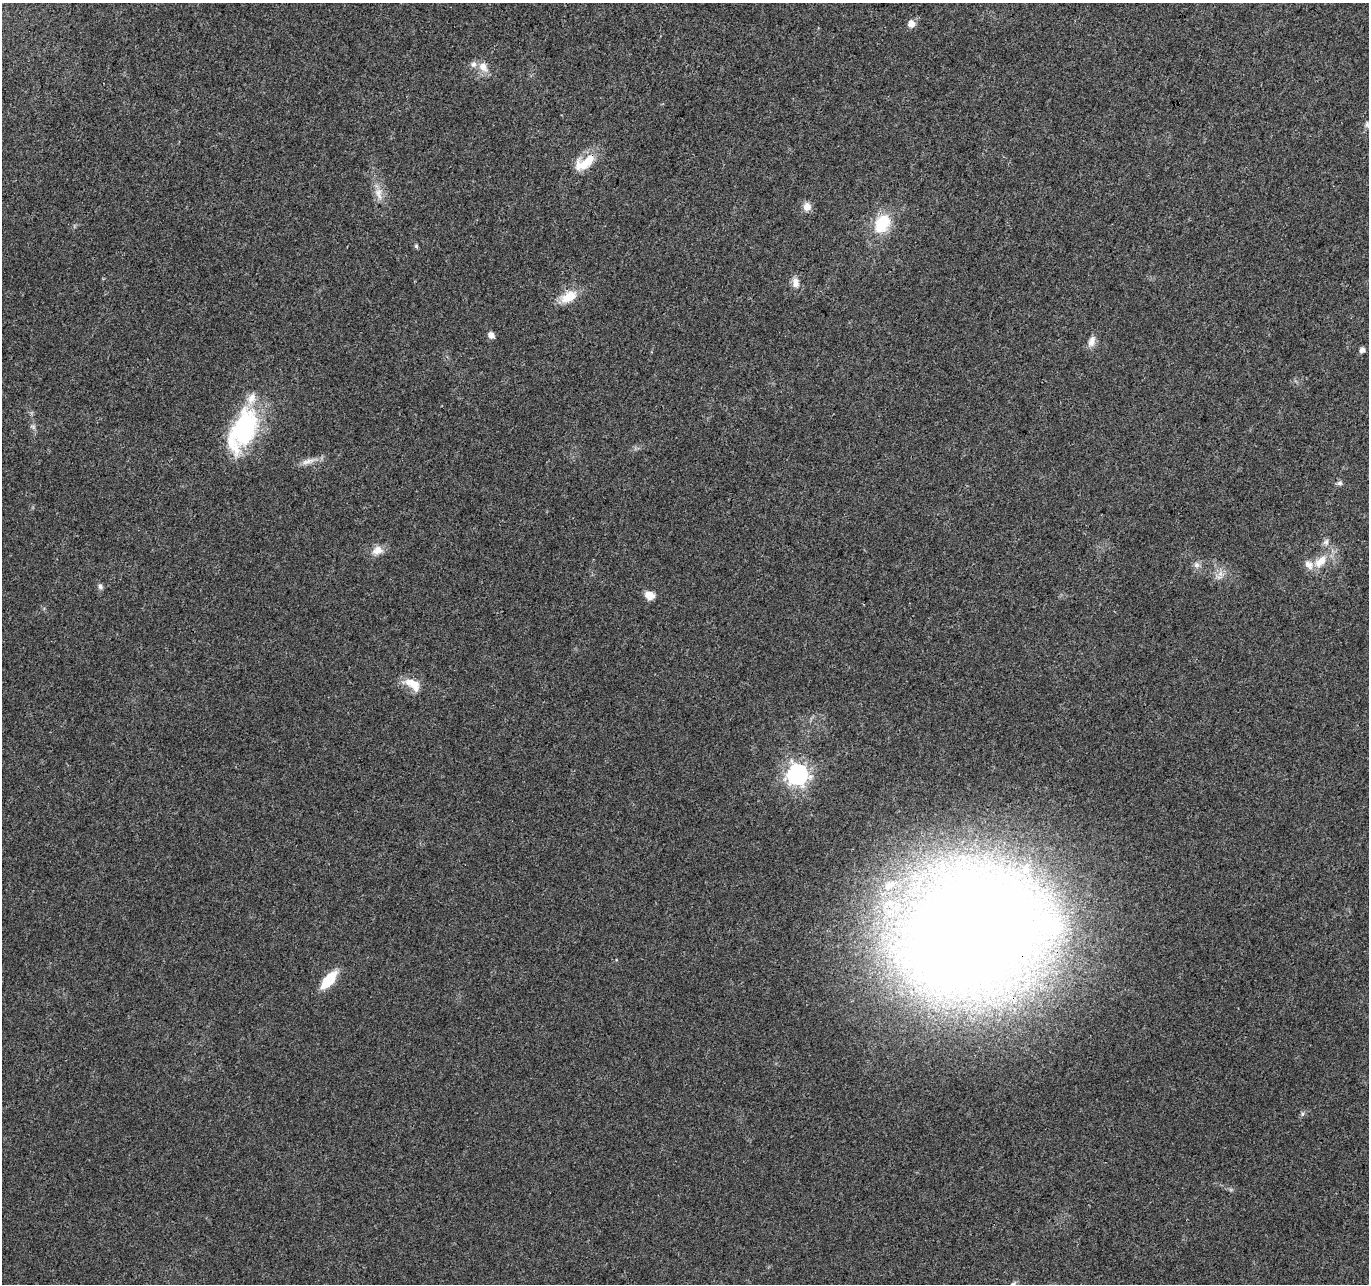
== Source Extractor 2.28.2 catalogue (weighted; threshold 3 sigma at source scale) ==
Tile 10 of 4 x 4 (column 2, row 3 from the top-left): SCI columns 1367-2733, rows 1496-2777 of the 5476 x 5619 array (HDU 1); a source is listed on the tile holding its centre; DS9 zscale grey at full resolution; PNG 1371 x 1286 px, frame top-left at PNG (2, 3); no overlay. Shown black and unused: <1% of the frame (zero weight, under 3 of 4 exposures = <1% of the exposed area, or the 3 px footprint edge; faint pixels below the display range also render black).
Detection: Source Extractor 2.28.2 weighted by HDU 2 'WHT'; one run over the whole footprint, this tile lists its part. Background 0.0267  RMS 0.0031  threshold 0.0138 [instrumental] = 3 sigma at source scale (4.5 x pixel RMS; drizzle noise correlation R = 1.50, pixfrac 1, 0.0396/0.0396 arcsec/px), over >= 5 px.
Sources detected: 35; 5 inside a brighter listed object's ellipse — not listed separately; the other 30 listed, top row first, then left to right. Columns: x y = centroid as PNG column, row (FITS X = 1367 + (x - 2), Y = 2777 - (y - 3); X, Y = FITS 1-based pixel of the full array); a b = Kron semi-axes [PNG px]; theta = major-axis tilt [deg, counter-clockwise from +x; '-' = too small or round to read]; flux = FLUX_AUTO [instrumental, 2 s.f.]
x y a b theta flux
911 23 6 6 - 3
483 67 13 11 -56 3
1367 124 9 6 -84 0.83
585 163 31 16 21 7.6
379 194 20 9 -73 3.3
807 207 10 9 - 2.3
882 223 22 15 60 12
416 246 5 4 - 0.56
796 283 12 8 -85 2.4
569 297 22 12 31 6.2
491 335 7 6 - 1.5
1092 342 14 8 71 2.2
1362 350 6 5 - 1.3
33 427 7 4 -72 0.71
243 430 56 28 63 34
308 461 22 6 14 2.5
1340 483 7 6 - 0.81
1326 542 9 7 58 1.1
377 550 15 11 33 2.9
1320 561 21 11 47 5.6
1196 565 8 7 - 1.2
1220 574 7 4 19 1.1
100 587 7 6 - 0.8
649 595 9 7 -19 3.6
413 684 24 12 -33 5.1
797 774 8 8 - 170
890 885 19 12 39 6.4
973 931 104 71 29 940
329 980 18 8 50 11
1302 1114 6 4 72 0.52
Overlapping masked pixels (flux is a lower limit): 1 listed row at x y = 973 931